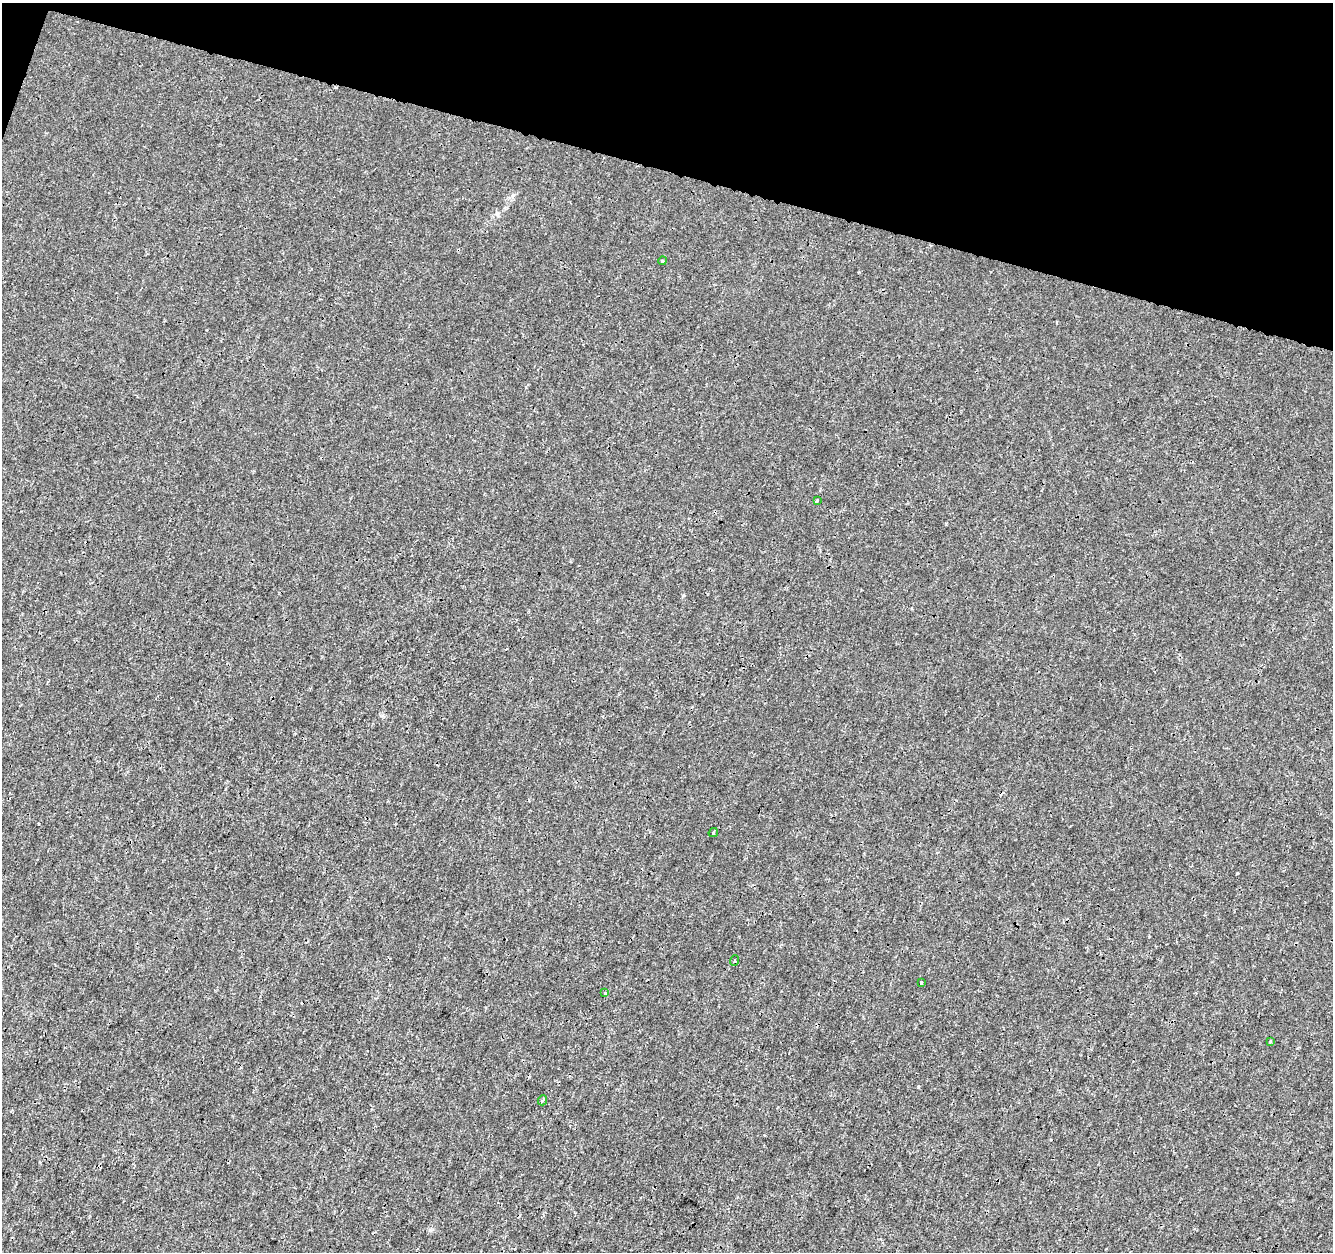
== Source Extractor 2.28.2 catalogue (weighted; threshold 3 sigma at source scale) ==
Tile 2 of 4 x 4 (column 2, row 1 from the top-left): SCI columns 1332-2662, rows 3967-5216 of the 5333 x 5498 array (HDU 1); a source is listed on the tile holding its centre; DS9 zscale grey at full resolution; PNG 1335 x 1254 px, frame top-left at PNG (2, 3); each listed source drawn as its Kron ellipse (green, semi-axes under 4 px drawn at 4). Shown black and unused: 14% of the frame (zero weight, under 3 of 4 exposures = <1% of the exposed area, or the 3 px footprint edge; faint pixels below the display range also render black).
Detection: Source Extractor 2.28.2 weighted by HDU 2 'WHT'; one run over the whole footprint, this tile lists its part. Background 7.81e-05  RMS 0.0014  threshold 0.00641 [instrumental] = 3 sigma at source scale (4.5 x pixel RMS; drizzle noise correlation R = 1.50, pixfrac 1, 0.0396/0.0396 arcsec/px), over >= 5 px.
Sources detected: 9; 1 cosmic-ray / hot-pixel residue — neither listed nor drawn; the other 8 listed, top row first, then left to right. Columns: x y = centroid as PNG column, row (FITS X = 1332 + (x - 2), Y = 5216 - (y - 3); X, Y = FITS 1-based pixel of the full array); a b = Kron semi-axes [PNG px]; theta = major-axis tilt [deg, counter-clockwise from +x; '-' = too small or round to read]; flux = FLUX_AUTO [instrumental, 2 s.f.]
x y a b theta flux
662 261 4 3 - 0.12
817 500 3 2 - 0.25
713 833 5 4 - 0.18
734 961 5 2 - 0.14
921 983 3 3 - 0.49
605 993 3 3 - 0.6
1270 1041 3 3 - 0.13
543 1100 5 3 - 0.15